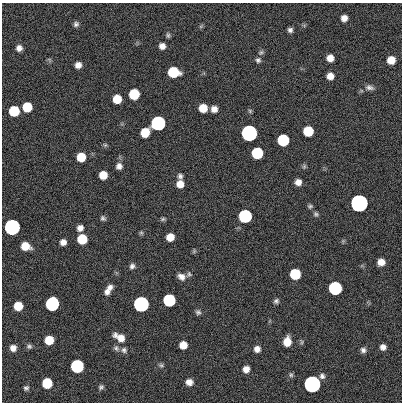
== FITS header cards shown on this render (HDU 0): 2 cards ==
NAXIS1  =                  400
NAXIS2  =                  400

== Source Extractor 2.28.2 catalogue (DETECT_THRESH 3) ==
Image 400 x 400 px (HDU 0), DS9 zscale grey, 1 PNG px = 1 image px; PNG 404 x 404 px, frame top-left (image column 1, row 400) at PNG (2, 3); no overlay
Background 0.862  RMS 33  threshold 100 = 3 sigma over >= 5 px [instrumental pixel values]
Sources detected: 88; all 88 listed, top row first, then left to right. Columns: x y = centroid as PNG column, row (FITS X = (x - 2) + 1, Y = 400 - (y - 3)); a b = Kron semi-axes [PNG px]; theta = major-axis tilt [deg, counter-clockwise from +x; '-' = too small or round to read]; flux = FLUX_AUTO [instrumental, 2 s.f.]
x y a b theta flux
344 18 6 6 - 1.5e+04
76 24 7 6 - 6.2e+03
201 26 6 4 19 3.1e+03
290 30 5 5 - 6.7e+03
168 35 7 5 -80 4.4e+03
162 46 6 6 - 1.3e+04
19 48 7 6 - 1.2e+04
261 52 8 6 25 4.9e+03
330 58 6 6 - 1.8e+04
49 60 7 4 -45 3.4e+03
258 60 7 7 - 6.2e+03
391 60 7 6 - 3.2e+04
78 65 6 6 - 1.4e+04
173 72 8 7 - 1.2e+05
330 76 6 6 - 1.9e+04
369 87 11 6 -12 8.8e+03
134 94 7 7 - 1.2e+05
117 99 7 7 - 4.7e+04
27 107 7 7 - 7.2e+04
203 108 7 6 - 3.9e+04
214 109 6 6 - 1.4e+04
14 111 7 7 - 1.2e+05
250 111 5 5 - 3.5e+03
158 123 7 7 - 1.0e+06
308 131 7 7 - 9.0e+04
145 132 8 7 - 5.0e+04
249 133 7 7 - 3.5e+06
283 140 7 7 - 2.1e+05
105 145 6 6 - 3.5e+03
257 153 7 7 - 1.9e+05
81 157 7 7 - 5.6e+04
119 166 8 7 - 1.1e+04
304 166 7 5 70 3.9e+03
103 175 7 7 - 3.4e+04
180 176 7 6 - 6.0e+03
298 182 6 6 - 1.5e+04
180 184 7 7 - 2.3e+04
359 203 7 7 - 1.1e+07
310 206 6 5 - 4.3e+03
316 214 7 6 - 4.8e+03
245 216 7 7 - 5.4e+05
103 218 7 5 -41 5.0e+03
163 219 6 4 16 3.8e+03
12 227 7 7 - 2.9e+06
80 228 7 6 - 1.3e+04
141 233 6 4 -68 3.4e+03
170 237 7 6 - 2.8e+04
82 239 7 7 - 7.8e+04
343 241 5 5 - 3.2e+03
63 242 6 6 - 1.3e+04
25 246 8 6 -18 3.7e+04
194 251 7 4 66 2.9e+03
381 262 6 6 - 2.1e+04
132 266 7 6 - 7.3e+03
189 274 8 6 37 5.2e+03
295 274 7 7 - 1.4e+05
181 277 10 8 -24 1.4e+04
110 287 7 6 - 9.7e+03
335 288 7 7 - 5.7e+05
107 292 8 7 - 1.1e+04
169 300 7 7 - 3.1e+05
276 301 7 6 - 5.8e+03
52 304 8 7 - 6.1e+05
141 304 7 7 - 2.1e+06
18 306 7 7 - 5.0e+04
198 312 7 7 - 5.8e+03
119 337 13 7 -29 2.5e+04
49 340 7 7 - 4.8e+04
287 342 9 7 83 3.3e+04
301 342 8 4 -82 3.5e+03
183 345 7 6 - 2.7e+04
29 346 6 6 - 5.6e+03
383 347 6 6 - 1.1e+04
13 348 7 6 - 1.4e+04
116 348 8 7 - 6.8e+03
257 349 7 7 - 1.3e+04
124 350 8 8 - 7.7e+03
363 350 7 6 - 8.0e+03
161 365 7 6 - 4.7e+03
77 366 7 7 - 5.2e+05
246 369 7 7 - 1.6e+04
291 375 7 6 - 4.4e+03
322 376 7 7 - 7.6e+03
189 382 7 7 - 1.6e+04
47 383 7 7 - 9.9e+04
312 384 7 7 - 5.5e+06
101 387 7 6 - 5.6e+03
26 388 7 6 - 5.5e+03